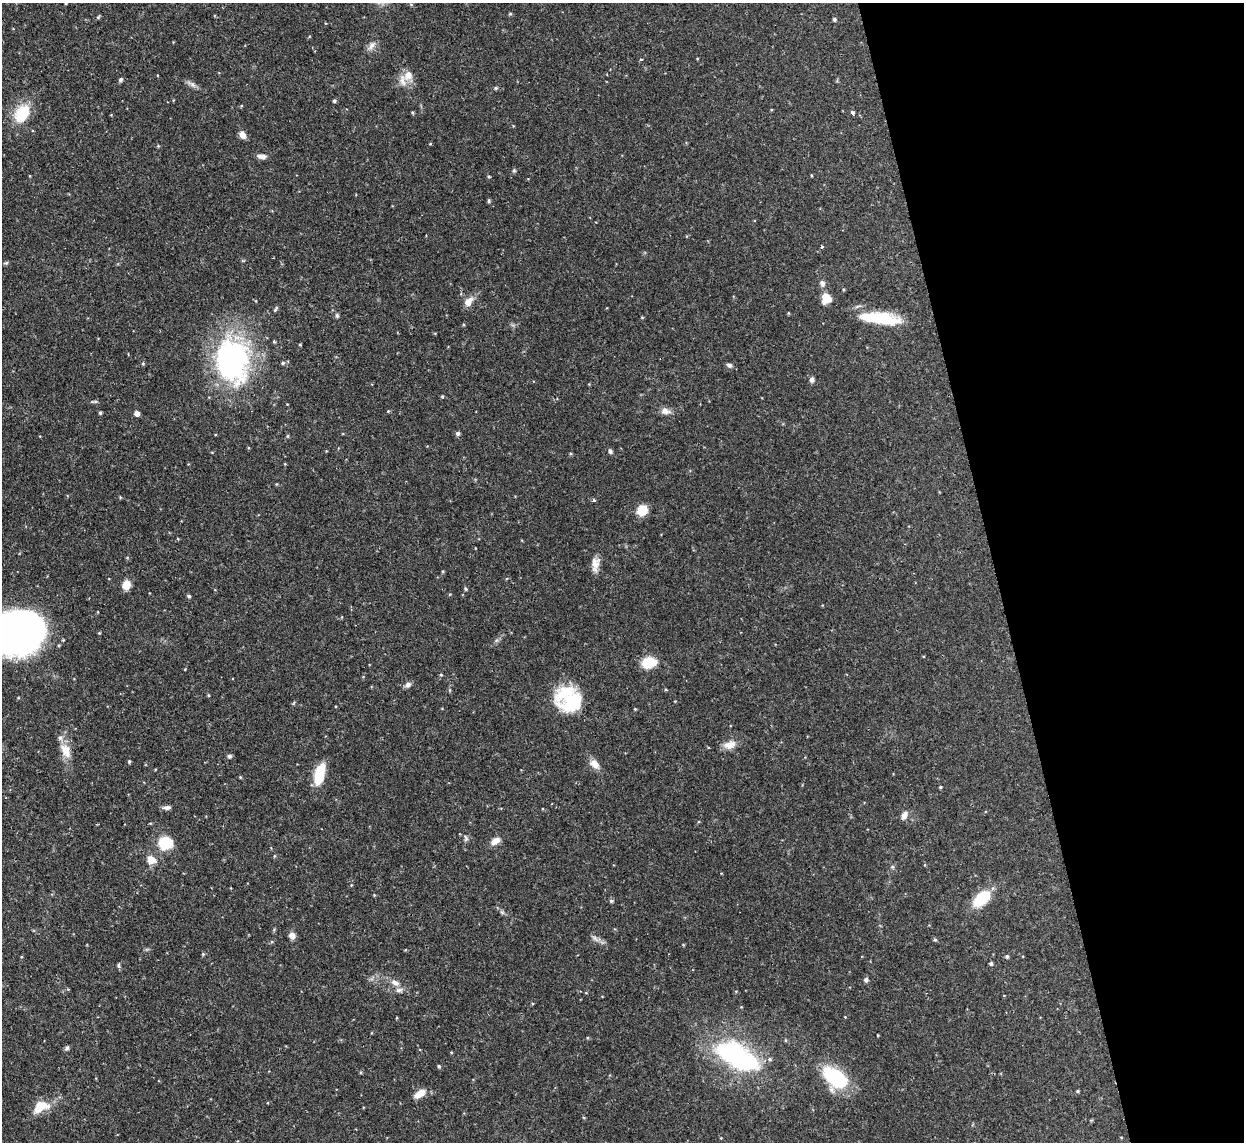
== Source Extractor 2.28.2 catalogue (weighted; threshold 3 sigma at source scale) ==
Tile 12 of 4 x 4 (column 4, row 3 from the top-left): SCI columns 3728-4969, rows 1283-2422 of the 5000 x 4970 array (HDU 1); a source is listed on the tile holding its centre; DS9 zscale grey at full resolution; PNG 1246 x 1144 px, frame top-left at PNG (2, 3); no overlay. Shown black and unused: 20% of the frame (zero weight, under 2 of 3 exposures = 2% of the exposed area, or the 3 px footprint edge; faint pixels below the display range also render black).
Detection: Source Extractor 2.28.2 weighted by HDU 2 'WHT'; one run over the whole footprint, this tile lists its part. Background 0.0761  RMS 0.0042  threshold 0.019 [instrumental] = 3 sigma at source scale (4.5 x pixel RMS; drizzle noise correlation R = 1.50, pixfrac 1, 0.05/0.05 arcsec/px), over >= 5 px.
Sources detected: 92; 1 inside a brighter object's white glare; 1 cosmic-ray / hot-pixel residue — not listed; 4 inside a brighter listed object's ellipse — not listed separately; the other 86 listed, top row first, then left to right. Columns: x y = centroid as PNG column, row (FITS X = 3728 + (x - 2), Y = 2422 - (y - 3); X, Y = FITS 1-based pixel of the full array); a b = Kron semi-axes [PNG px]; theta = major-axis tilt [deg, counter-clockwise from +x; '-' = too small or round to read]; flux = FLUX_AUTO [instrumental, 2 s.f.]
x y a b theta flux
510 14 4 4 - 0.51
98 17 5 5 - 0.48
834 19 4 4 - 0.75
371 46 12 6 61 2
641 59 4 3 - 0.36
408 75 14 12 58 4.9
121 79 6 5 - 0.72
192 84 10 6 -45 1.5
496 88 4 4 - 0.48
334 101 4 4 - 0.69
22 113 24 17 58 12
853 113 4 4 - 1.4
242 135 8 6 -58 2.5
158 146 4 4 - 0.37
261 156 10 6 -4 1.9
514 171 6 4 0 0.45
489 176 5 4 - 0.49
489 201 6 4 84 0.52
822 283 8 6 -69 1.6
826 298 11 11 - 4.9
469 302 14 9 56 3.2
275 309 9 4 58 0.73
788 313 5 3 - 0.32
337 316 6 5 - 0.62
880 318 40 14 -8 18
232 360 50 37 -81 84
283 363 5 5 - 0.75
143 364 5 3 - 0.41
729 365 7 5 -19 0.99
812 380 7 5 79 1.2
442 396 4 3 - 0.51
388 411 4 4 - 0.33
665 411 14 8 -7 2.3
100 413 4 4 - 0.54
137 413 5 4 - 2.4
458 433 5 5 - 0.85
288 436 5 3 - 0.42
610 451 7 4 -79 0.77
594 500 4 4 - 0.81
642 510 10 9 - 7.7
595 564 18 9 85 3.5
126 585 10 8 60 3.9
465 589 5 4 - 0.58
189 596 4 4 - 0.8
17 632 46 37 5 200
649 663 13 9 8 12
441 675 4 4 - 0.46
408 684 8 6 24 1.4
208 695 5 3 - 0.39
573 701 34 23 22 19
635 709 4 4 - 0.31
730 745 17 10 15 3.6
66 750 20 10 -62 5.5
229 756 6 5 - 0.84
129 761 5 4 - 0.47
595 764 14 9 -38 3.1
319 774 20 9 77 15
940 787 3 3 - 0.48
167 807 10 5 5 1.4
904 816 10 6 59 2.3
466 838 8 5 -61 0.86
495 841 11 7 31 3.2
165 843 12 11 - 14
274 856 5 3 - 0.36
151 860 13 11 -27 3.9
374 895 3 3 - 0.33
981 899 19 10 43 17
611 901 5 4 - 0.71
502 912 8 4 -36 0.85
292 936 7 6 - 2.5
595 938 8 4 -53 1.1
935 940 5 4 - 0.55
203 954 4 4 - 0.45
1007 956 5 4 - 0.72
991 963 4 4 - 0.7
118 965 6 4 -74 0.61
866 980 6 5 - 0.95
395 983 13 7 -20 2.2
845 1017 3 3 - 0.26
67 1048 6 5 - 0.81
737 1057 48 22 -29 65
439 1066 5 4 - 0.58
835 1077 25 14 -37 31
1078 1091 4 4 - 0.44
420 1093 12 7 34 5
39 1107 16 9 67 5.4
Isophote crosses this tile's border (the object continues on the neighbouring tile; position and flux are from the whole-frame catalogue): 1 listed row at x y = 17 632